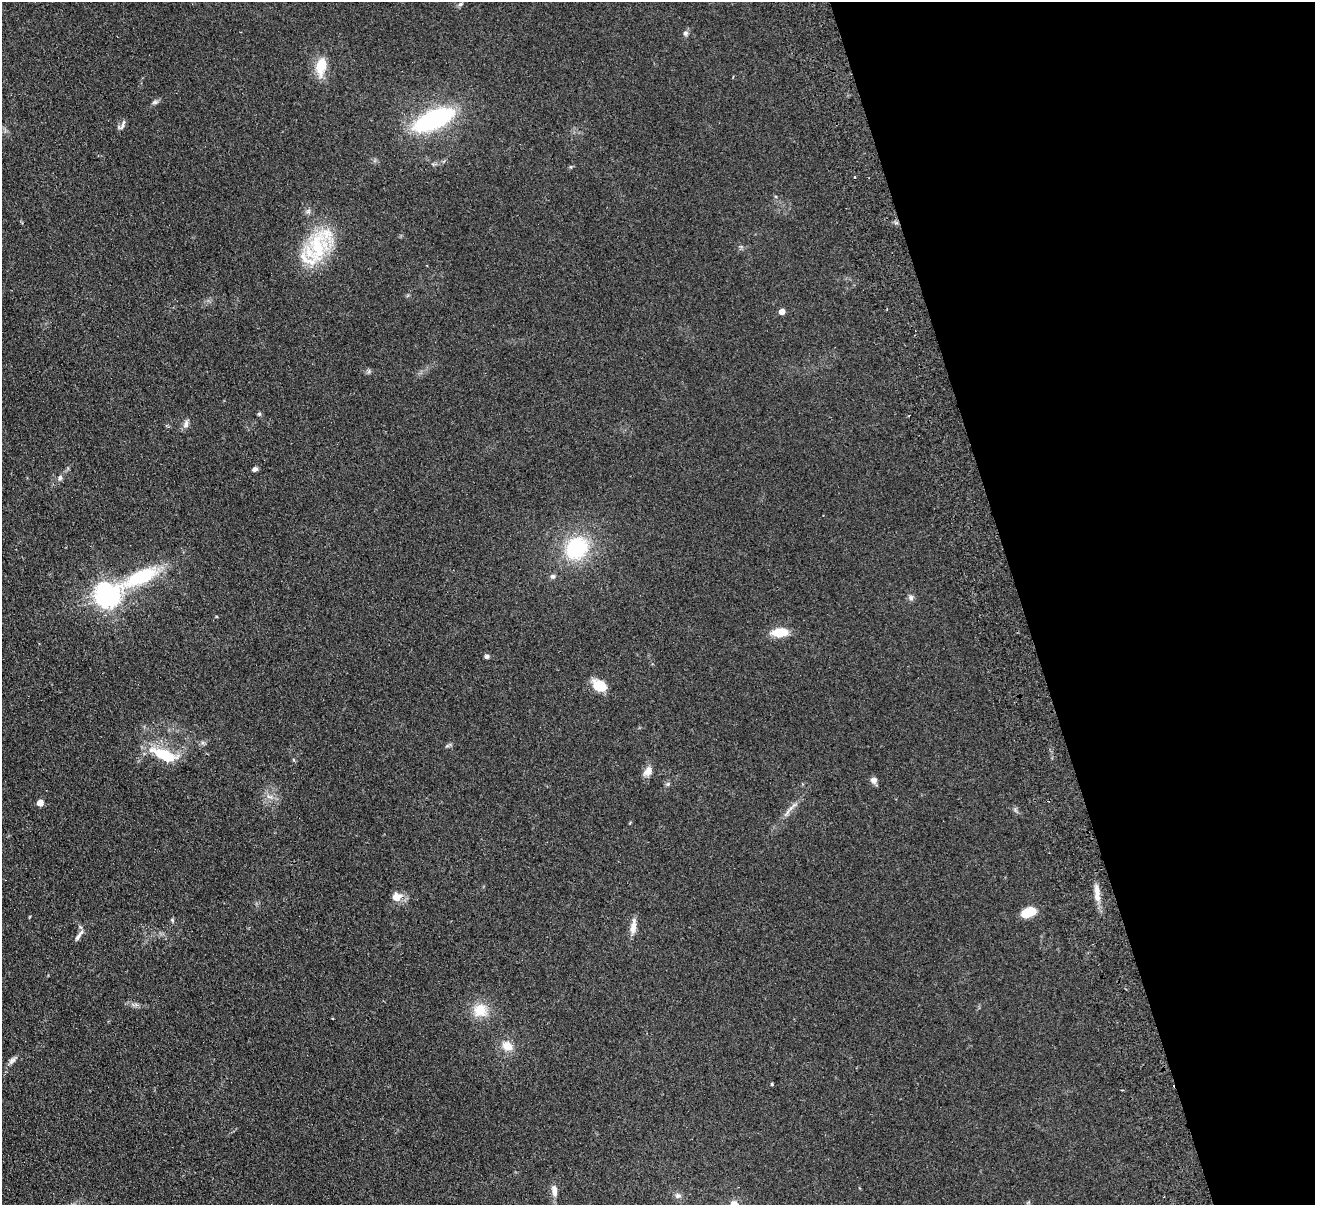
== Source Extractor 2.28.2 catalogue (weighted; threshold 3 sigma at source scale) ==
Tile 12 of 4 x 4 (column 4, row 3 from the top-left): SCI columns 3994-5306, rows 1493-2695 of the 5362 x 5269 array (HDU 1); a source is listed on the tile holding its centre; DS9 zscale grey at full resolution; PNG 1317 x 1207 px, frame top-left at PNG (2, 2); no overlay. Shown black and unused: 22% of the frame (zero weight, under 2 of 3 exposures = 3% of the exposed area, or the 3 px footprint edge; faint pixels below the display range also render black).
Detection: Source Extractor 2.28.2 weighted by HDU 2 'WHT'; one run over the whole footprint, this tile lists its part. Background 0.13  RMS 0.011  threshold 0.0508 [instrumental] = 3 sigma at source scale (4.5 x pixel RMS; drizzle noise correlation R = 1.50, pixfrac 1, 0.05/0.05 arcsec/px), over >= 5 px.
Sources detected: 41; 1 inside a brighter object's white glare — not listed; the other 40 listed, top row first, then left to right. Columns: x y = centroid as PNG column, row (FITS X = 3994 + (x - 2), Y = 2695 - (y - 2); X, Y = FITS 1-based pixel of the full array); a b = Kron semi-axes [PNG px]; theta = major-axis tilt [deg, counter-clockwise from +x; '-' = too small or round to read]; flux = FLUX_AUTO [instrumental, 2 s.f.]
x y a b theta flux
460 4 8 5 27 2.3
685 33 7 6 - 2.9
321 66 24 12 79 23
155 102 8 6 16 2.5
433 120 38 16 24 150
123 124 16 3 68 2.9
855 177 3 2 - 1.5
316 247 47 31 57 78
782 312 4 4 - 14
259 414 6 5 - 1.7
186 424 11 6 79 4.4
255 469 6 5 - 3.4
60 478 8 6 69 3.1
576 548 23 20 46 82
553 576 7 6 - 3
141 577 99 21 25 120
109 597 6 6 - 540
911 597 8 7 - 3.2
780 632 13 7 4 30
487 656 6 5 - 2.4
599 685 12 9 -24 31
164 755 38 13 -19 36
648 771 11 9 66 8.4
873 780 9 8 - 4.4
269 797 10 4 -13 3.4
40 803 5 4 - 19
787 812 14 3 57 4
1097 892 26 7 -84 12
396 897 15 12 10 9.9
1028 912 17 10 20 19
172 920 6 4 -46 1.4
633 926 22 7 82 9.1
79 935 18 5 55 4.5
480 1010 16 15 - 23
507 1046 13 10 -27 13
12 1060 12 6 51 4.1
772 1084 3 3 - 1.2
554 1191 16 7 -85 7.8
677 1196 8 7 - 3.2
734 1204 10 9 - 6.3
Isophote crosses this tile's border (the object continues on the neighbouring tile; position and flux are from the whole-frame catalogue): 1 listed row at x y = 734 1204